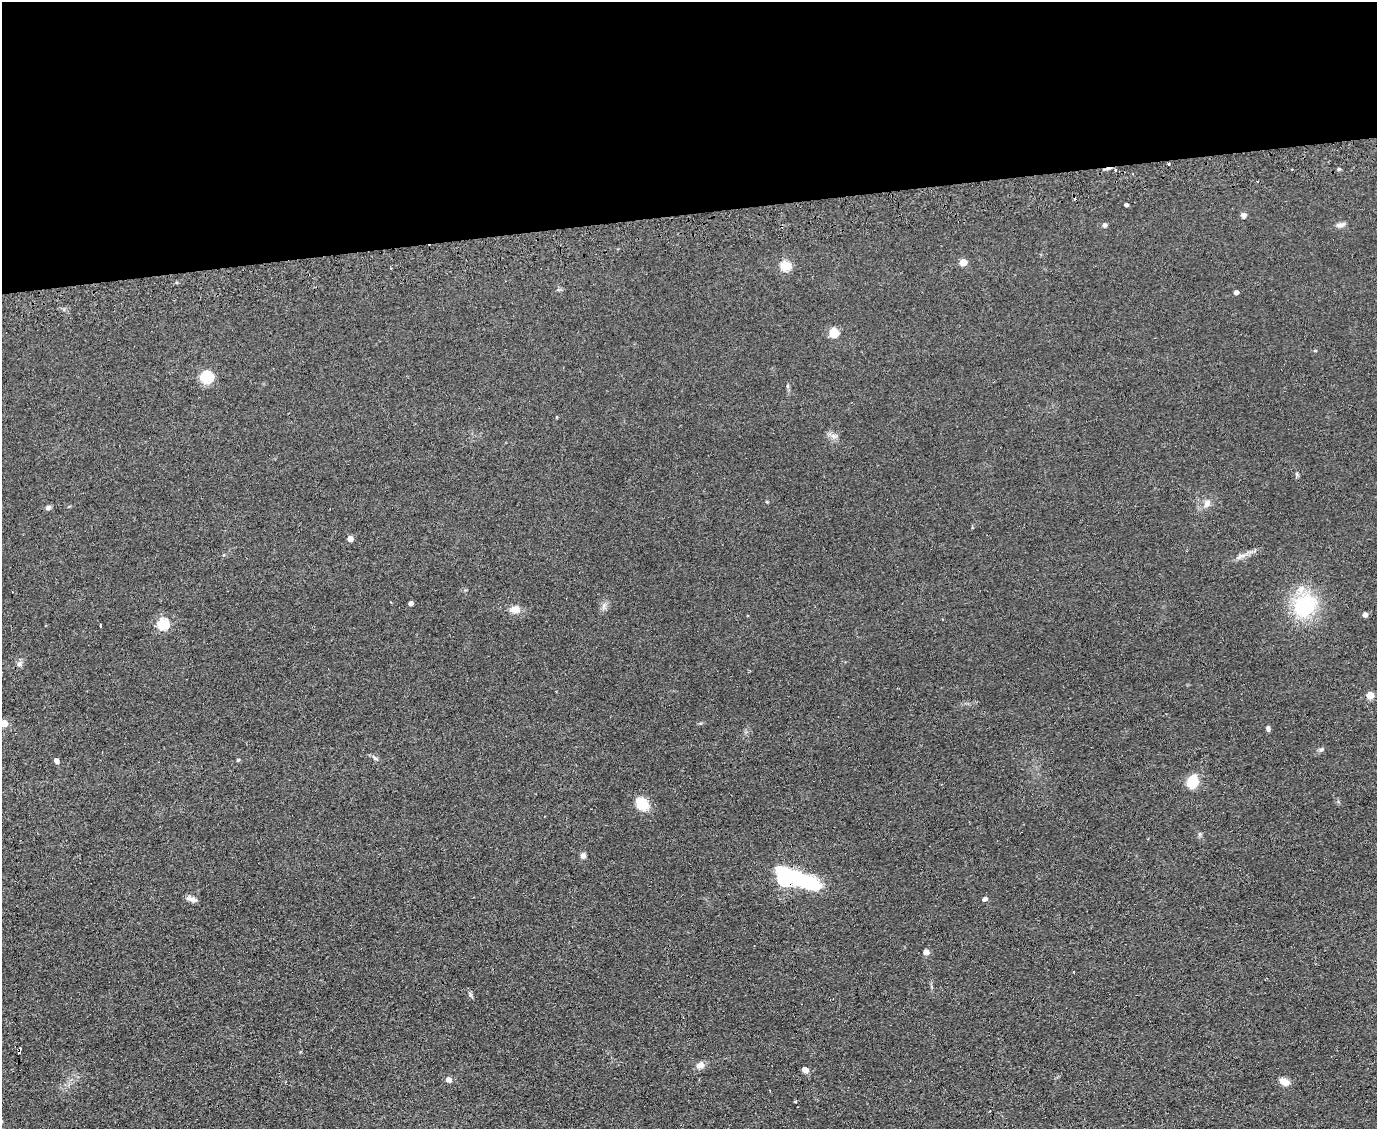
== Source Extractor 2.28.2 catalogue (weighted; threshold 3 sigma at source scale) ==
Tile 2 of 3 x 4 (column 2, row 1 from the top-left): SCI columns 1801-3175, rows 3424-4550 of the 4674 x 6921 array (HDU 1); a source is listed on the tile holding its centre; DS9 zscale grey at full resolution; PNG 1379 x 1131 px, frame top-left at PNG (2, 2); no overlay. Shown black and unused: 19% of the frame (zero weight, under 2 of 3 exposures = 3% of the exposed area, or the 3 px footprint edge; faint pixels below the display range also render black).
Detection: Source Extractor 2.28.2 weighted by HDU 2 'WHT'; one run over the whole footprint, this tile lists its part. Background 0.0634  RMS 0.0089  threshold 0.0401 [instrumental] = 3 sigma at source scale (4.5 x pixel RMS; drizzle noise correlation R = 1.50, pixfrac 1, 0.05/0.05 arcsec/px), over >= 5 px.
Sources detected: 54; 4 cosmic-ray / hot-pixel residue — not listed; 1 inside a brighter listed object's ellipse — not listed separately; the other 49 listed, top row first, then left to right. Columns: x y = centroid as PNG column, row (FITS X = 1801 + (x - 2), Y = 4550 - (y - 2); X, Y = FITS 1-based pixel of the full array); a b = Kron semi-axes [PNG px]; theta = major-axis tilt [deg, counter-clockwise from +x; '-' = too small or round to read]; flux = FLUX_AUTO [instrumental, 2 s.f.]
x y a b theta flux
1169 164 3 3 - 1.7
1339 169 4 3 - 1.4
1116 170 3 3 - 2.4
1126 205 4 3 - 1.9
1244 215 8 7 - 2.7
1104 225 5 5 - 2.3
1340 225 12 5 3 3.2
963 262 5 5 - 17
785 266 5 5 - 52
1236 292 4 4 - 3.3
834 333 10 9 - 12
1315 350 4 4 - 0.96
206 377 6 6 - 99
788 386 6 4 71 1.1
556 417 4 3 - 0.68
833 436 10 6 -26 3.5
767 502 5 3 - 0.73
1207 503 12 8 62 4.6
48 507 7 5 34 2.1
350 539 5 4 - 6.5
1241 556 15 5 27 4.6
411 603 4 4 - 3.2
1304 606 22 18 46 66
515 609 12 9 -7 7.3
1365 615 4 4 - 4.1
162 624 6 5 - 75
100 626 4 3 - 2.8
19 664 8 6 63 2.6
1370 695 5 5 - 18
4 723 5 5 - 17
1268 728 7 4 -76 2.3
1321 750 6 4 2 1.5
375 759 8 4 -9 1.6
56 760 5 4 - 3.5
238 760 4 3 - 1
1192 781 14 10 68 19
642 804 12 10 -46 20
583 856 7 6 - 2.5
795 877 54 15 -23 77
784 879 9 6 -64 100
192 899 13 5 -20 4.3
985 899 4 3 - 26
926 952 5 4 - 6.1
470 994 7 4 -72 1.6
700 1065 12 8 19 4.8
805 1070 5 4 - 8.4
448 1080 5 5 - 5.8
1284 1081 12 8 -24 6.5
795 1102 3 3 - 3.5
Overlapping masked pixels (flux is a lower limit): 4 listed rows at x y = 1169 164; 1116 170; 795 877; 784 879
Isophote crosses this tile's border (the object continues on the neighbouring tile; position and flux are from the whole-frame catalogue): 1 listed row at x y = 4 723